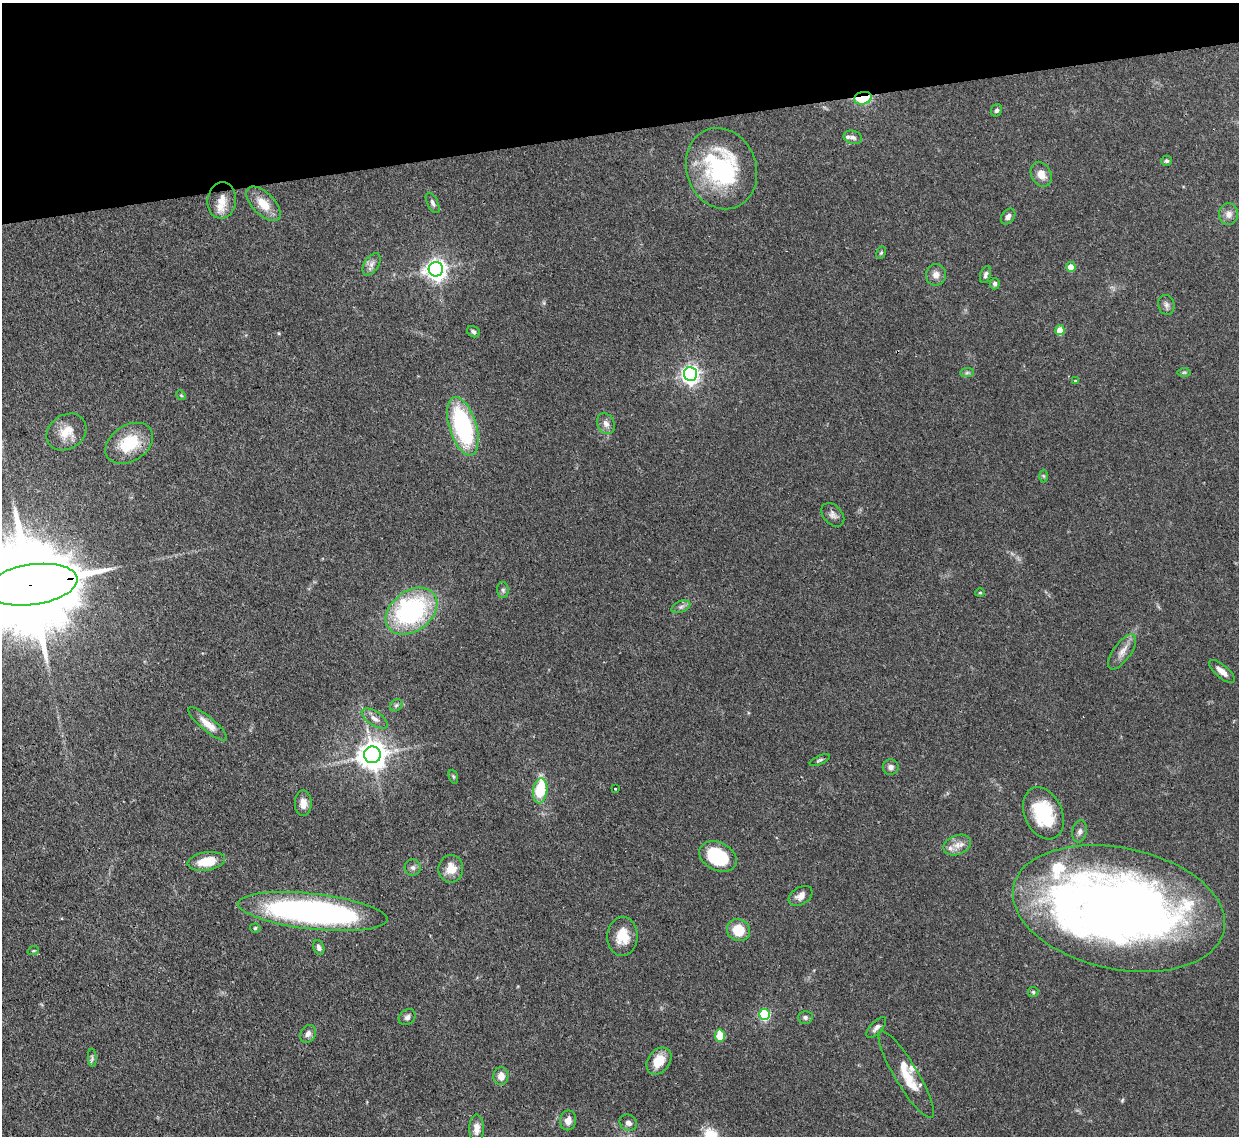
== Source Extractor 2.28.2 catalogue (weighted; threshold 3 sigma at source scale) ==
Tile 3 of 4 x 4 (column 3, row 1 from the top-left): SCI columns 2550-3786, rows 3618-4751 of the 5105 x 5088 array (HDU 1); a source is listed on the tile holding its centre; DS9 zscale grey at full resolution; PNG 1241 x 1138 px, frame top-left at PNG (2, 3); each listed source drawn as its Kron ellipse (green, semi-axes under 4 px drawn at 4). Shown black and unused: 11% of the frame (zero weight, under 3 of 4 exposures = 9% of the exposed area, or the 3 px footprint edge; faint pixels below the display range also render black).
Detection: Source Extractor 2.28.2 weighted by HDU 2 'WHT'; one run over the whole footprint, this tile lists its part. Background 0.146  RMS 0.0052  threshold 0.0234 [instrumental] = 3 sigma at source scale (4.5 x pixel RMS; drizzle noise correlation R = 1.50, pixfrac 1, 0.05/0.05 arcsec/px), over >= 5 px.
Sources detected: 89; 3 inside a brighter object's white glare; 2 cosmic-ray / hot-pixel residue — neither listed nor drawn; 6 inside a brighter listed object's ellipse — not listed separately; the other 78 listed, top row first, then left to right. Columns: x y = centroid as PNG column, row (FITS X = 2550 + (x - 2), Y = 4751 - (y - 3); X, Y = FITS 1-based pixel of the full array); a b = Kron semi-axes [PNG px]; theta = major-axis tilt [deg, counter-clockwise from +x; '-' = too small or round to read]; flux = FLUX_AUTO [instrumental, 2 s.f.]
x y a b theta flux
863 98 9 6 13 32
996 110 6 5 - 1.3
853 137 9 6 -14 1.8
1167 161 5 5 - 0.98
721 169 41 35 -69 64
1041 174 13 10 -64 5.5
222 200 18 14 84 7.4
433 203 11 5 -63 1.6
263 204 21 11 -45 10
1229 214 11 9 86 3.4
1008 217 9 6 53 2.2
881 253 6 4 62 0.78
372 264 12 7 58 2.6
1071 267 5 4 - 8.2
436 269 7 7 - 340
936 275 11 10 - 3.6
986 275 9 5 71 1.5
995 284 6 5 - 1.3
1166 305 10 8 -75 2
1060 330 5 4 - 12
473 332 7 5 -31 1.2
1184 372 7 4 1 0.84
967 373 7 4 1 1
690 374 7 6 - 240
1075 381 3 3 - 0.46
181 395 5 4 - 0.56
606 424 11 8 -63 3
463 426 30 13 -73 63
66 432 21 17 34 9.6
129 443 26 18 32 21
1043 476 6 4 -88 0.73
833 515 13 9 -47 2.7
32 585 46 20 8 16000
503 590 8 5 -88 1.3
980 593 4 4 - 0.6
681 607 10 5 21 1.6
412 611 28 20 37 79
1122 652 20 8 54 4.7
1222 671 16 6 -40 4
396 705 7 5 44 1.1
375 719 15 7 -33 3.1
208 724 24 7 -40 6.4
372 755 8 8 - 760
820 760 11 4 24 1.1
891 767 8 8 - 2.1
453 777 7 4 -70 0.8
615 789 3 2 - 0.57
540 791 13 7 83 22
303 803 13 8 90 4.3
1043 813 27 19 -65 31
1080 831 11 7 79 2
957 845 14 9 20 4.8
718 857 20 14 -27 31
206 861 19 9 9 12
413 867 8 8 - 1.7
451 869 14 12 81 7.6
801 896 13 8 32 3.7
1119 908 108 61 -12 510
313 911 75 17 -6 170
255 928 5 4 - 0.78
738 930 12 11 - 12
622 936 19 15 87 10
319 947 7 5 -68 1.7
33 951 6 3 18 0.59
1033 992 5 5 - 0.83
764 1014 5 5 - 51
407 1017 9 7 41 2
805 1017 7 6 - 1.6
876 1028 13 6 47 2
308 1034 9 7 60 2.4
720 1035 6 5 - 18
92 1058 9 3 -86 1.1
659 1061 15 11 52 9.6
906 1075 50 11 -59 14
501 1076 9 7 87 4.1
568 1120 10 8 79 3.8
628 1123 9 7 -33 2.3
476 1128 14 7 89 4.1
Overlapping masked pixels (flux is a lower limit): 3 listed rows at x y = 863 98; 32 585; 1119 908
Isophote crosses this tile's border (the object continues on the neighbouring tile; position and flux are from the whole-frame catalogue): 1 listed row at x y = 32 585